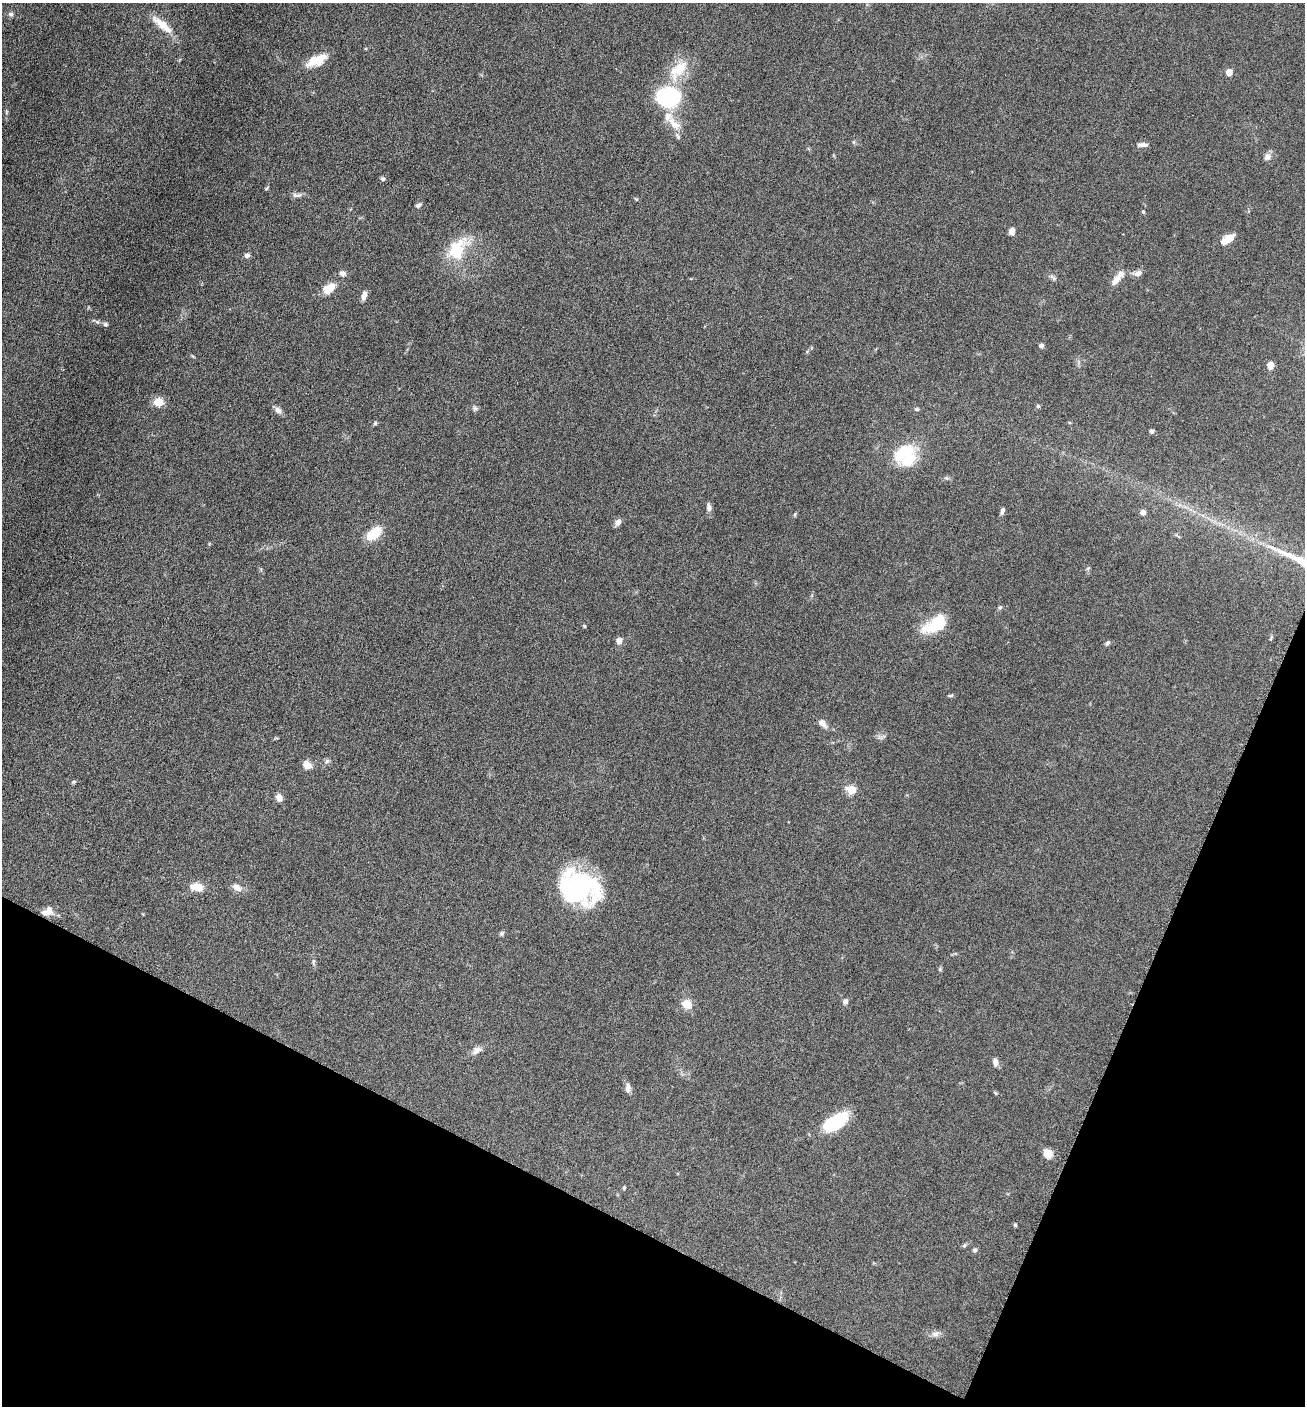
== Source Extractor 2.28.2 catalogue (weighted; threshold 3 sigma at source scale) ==
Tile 15 of 4 x 4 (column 3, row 4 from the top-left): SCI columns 2892-4194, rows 6-1409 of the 5649 x 5632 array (HDU 1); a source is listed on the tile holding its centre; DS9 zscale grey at full resolution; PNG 1307 x 1408 px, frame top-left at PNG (2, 3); no overlay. Shown black and unused: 21% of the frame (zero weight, under 6 of 12 exposures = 1% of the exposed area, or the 3 px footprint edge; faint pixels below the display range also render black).
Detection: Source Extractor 2.28.2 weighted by HDU 2 'WHT'; one run over the whole footprint, this tile lists its part. Background 0.0873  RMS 0.0038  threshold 0.0156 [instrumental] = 3 sigma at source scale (4.09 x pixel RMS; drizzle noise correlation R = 1.36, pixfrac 0.8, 0.05/0.05 arcsec/px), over >= 5 px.
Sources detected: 79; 2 inside a brighter object's white glare — not listed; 4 inside a brighter listed object's ellipse — not listed separately; the other 73 listed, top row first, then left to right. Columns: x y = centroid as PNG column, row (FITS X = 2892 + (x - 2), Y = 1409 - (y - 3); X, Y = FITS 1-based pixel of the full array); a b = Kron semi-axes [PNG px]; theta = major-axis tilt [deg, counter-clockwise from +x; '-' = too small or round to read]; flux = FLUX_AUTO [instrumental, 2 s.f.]
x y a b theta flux
11 14 6 6 - 0.78
162 25 34 9 -39 6.1
317 60 25 10 25 6.6
679 69 29 15 38 10
1229 72 5 5 - 3.6
668 97 18 15 -2 48
674 124 22 10 -45 5
1142 145 13 5 1 1.4
1268 157 9 8 - 1.6
383 179 5 4 - 0.82
267 188 6 3 53 0.4
295 195 9 5 -31 1
418 205 7 5 29 0.94
1143 212 4 4 - 0.44
1012 231 7 6 - 2
1230 238 12 8 38 3.6
457 250 31 19 72 14
247 255 7 6 - 1
342 273 7 6 - 1.3
1137 273 12 7 9 1.6
1053 278 12 5 -42 0.91
1117 278 20 7 51 3.3
329 288 15 9 38 5.4
364 296 12 6 75 1.7
97 322 7 5 -44 0.71
106 324 6 5 - 0.69
1041 346 4 4 - 1.4
1270 365 7 6 - 3.1
159 402 12 9 7 4
1038 406 5 4 - 0.51
475 408 7 6 - 0.78
916 409 6 4 -15 0.57
278 410 10 7 -53 1.5
375 423 5 4 - 0.47
1152 431 5 5 - 0.84
905 451 26 15 29 14
709 508 9 6 -83 1.3
1002 511 9 5 74 0.93
1143 512 6 6 - 1.4
795 514 6 3 72 0.42
618 522 8 7 - 1.6
374 533 19 10 41 8.3
1299 560 72 9 -24 20
1000 607 6 4 42 0.51
935 625 30 15 29 12
584 626 4 4 - 0.35
619 641 7 6 - 2.1
1107 643 7 5 49 0.72
950 695 8 4 8 0.46
822 723 11 7 -49 2.2
327 761 6 5 - 0.71
307 765 11 8 -42 2.8
851 790 9 8 - 5.3
279 798 8 7 - 2.1
578 885 49 29 -35 44
197 887 13 8 -13 4.8
237 887 12 8 -28 2.3
49 911 11 9 65 2.7
502 933 6 5 - 0.68
940 969 6 5 - 0.47
845 1002 6 5 - 1.2
687 1004 9 8 - 5.1
476 1050 14 8 35 2
995 1062 9 6 -87 1.6
628 1088 11 6 87 1.6
995 1093 6 3 -70 0.38
835 1122 28 13 32 19
1047 1153 10 8 -40 3.6
624 1188 5 4 - 0.4
1015 1225 5 4 - 0.48
964 1245 6 5 - 0.59
975 1250 6 6 - 0.72
935 1334 11 7 18 1.6
Overlapping masked pixels (flux is a lower limit): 1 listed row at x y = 1299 560
Isophote crosses this tile's border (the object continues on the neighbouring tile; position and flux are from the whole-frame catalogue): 1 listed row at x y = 1299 560